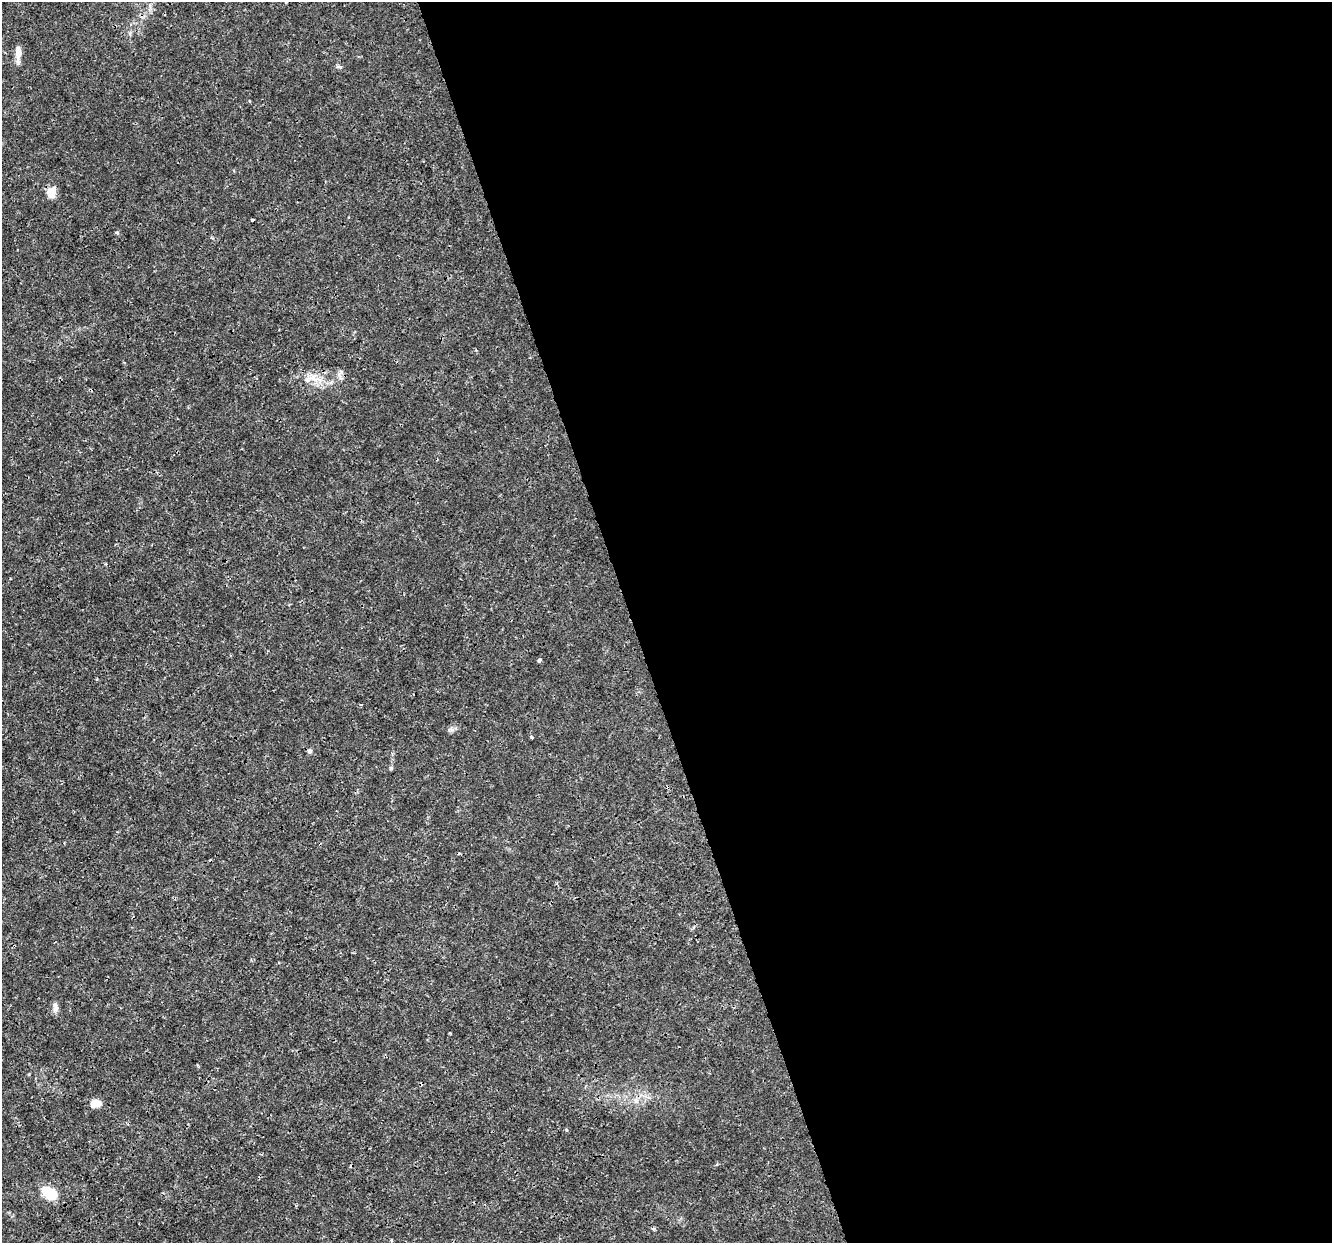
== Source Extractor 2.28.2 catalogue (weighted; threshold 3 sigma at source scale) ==
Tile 8 of 4 x 4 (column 4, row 2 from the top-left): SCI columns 3989-5318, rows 2543-3783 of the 5320 x 5137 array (HDU 1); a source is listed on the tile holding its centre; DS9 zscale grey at full resolution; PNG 1334 x 1245 px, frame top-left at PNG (2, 2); no overlay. Shown black and unused: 53% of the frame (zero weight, under 3 of 4 exposures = <1% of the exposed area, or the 3 px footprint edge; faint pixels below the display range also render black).
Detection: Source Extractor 2.28.2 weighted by HDU 2 'WHT'; one run over the whole footprint, this tile lists its part. Background 0.00347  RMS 8.4e-04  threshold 0.00379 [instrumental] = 3 sigma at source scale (4.5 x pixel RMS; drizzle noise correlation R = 1.50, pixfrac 1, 0.0396/0.0396 arcsec/px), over >= 5 px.
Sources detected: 19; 2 cosmic-ray / hot-pixel residue — not listed; the other 17 listed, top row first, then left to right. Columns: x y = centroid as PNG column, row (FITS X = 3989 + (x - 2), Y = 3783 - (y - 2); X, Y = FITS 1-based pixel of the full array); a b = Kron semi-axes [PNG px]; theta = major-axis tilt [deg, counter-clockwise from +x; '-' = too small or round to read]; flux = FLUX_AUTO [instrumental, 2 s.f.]
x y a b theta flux
18 52 14 7 89 0.83
249 101 4 3 - 0.063
51 192 6 5 - 3.4
253 220 3 3 - 0.43
117 232 6 4 -2 0.095
341 373 12 5 48 0.3
312 378 25 9 -2 1.3
539 660 5 4 - 0.14
532 737 4 3 - 0.094
310 751 6 5 - 0.22
391 768 5 5 - 0.12
55 1007 14 6 -77 0.37
450 1033 4 2 - 0.072
636 1101 7 6 - 0.28
95 1103 12 8 0 0.81
49 1193 17 10 -38 2.2
391 1240 4 3 - 0.092
Unlisted compact peaks at least as high as the median listed source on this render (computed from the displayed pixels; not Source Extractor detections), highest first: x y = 452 730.